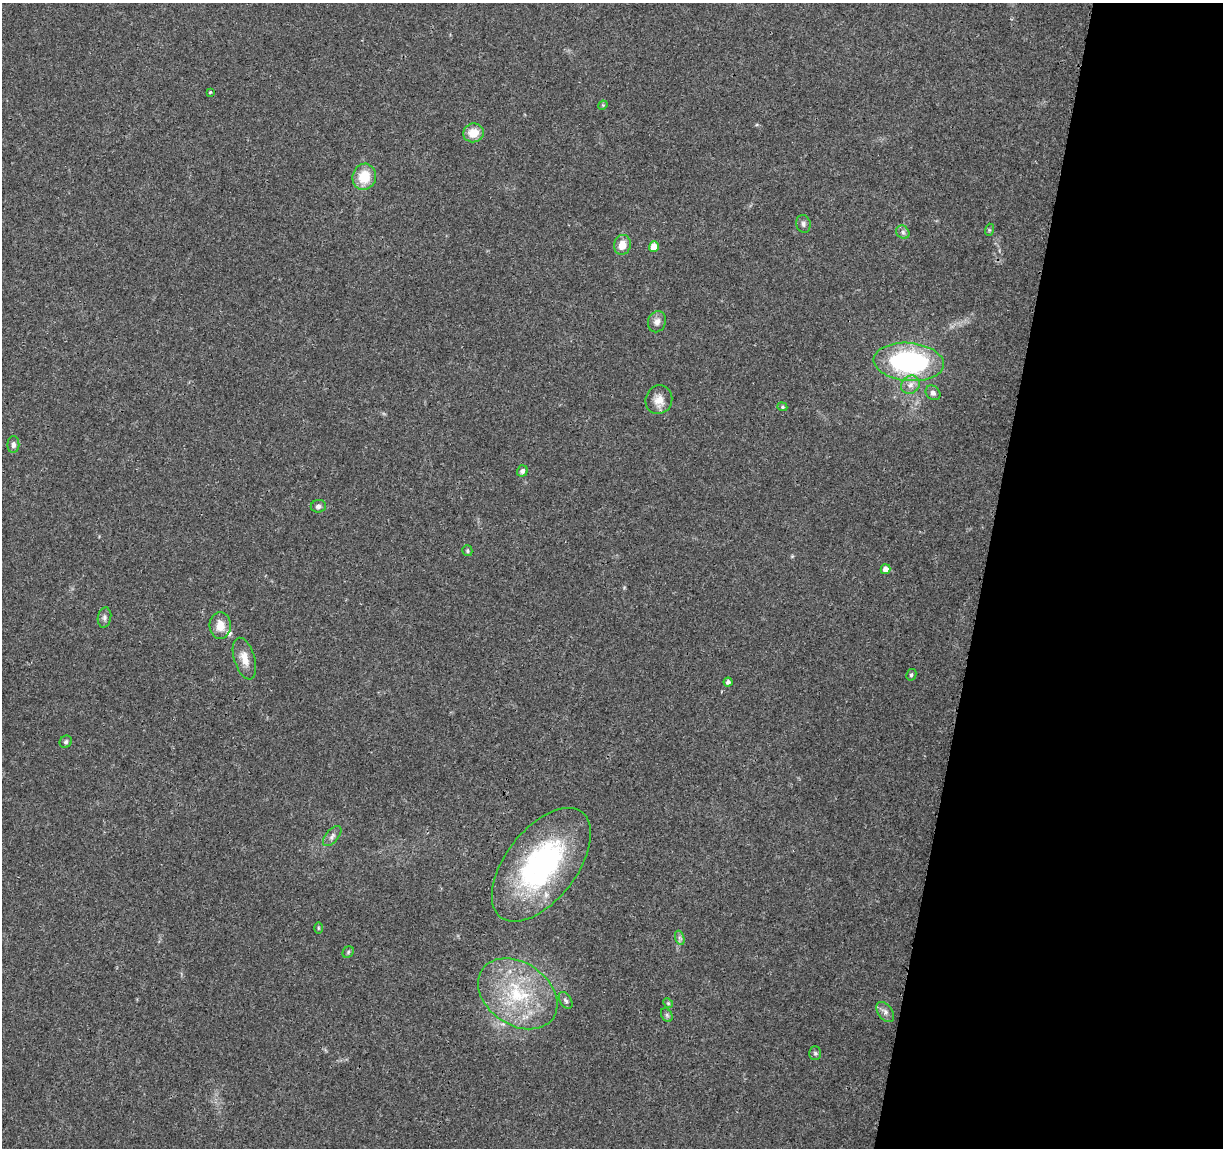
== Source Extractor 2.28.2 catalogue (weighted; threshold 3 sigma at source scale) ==
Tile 8 of 4 x 4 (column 4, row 2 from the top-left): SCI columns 3667-4887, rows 2525-3670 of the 4906 x 5106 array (HDU 1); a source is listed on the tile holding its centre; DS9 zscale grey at full resolution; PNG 1225 x 1150 px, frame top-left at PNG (2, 3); each listed source drawn as its Kron ellipse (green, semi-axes under 4 px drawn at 4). Shown black and unused: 20% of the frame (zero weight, under 3 of 4 exposures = <1% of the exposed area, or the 3 px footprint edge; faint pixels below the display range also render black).
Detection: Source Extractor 2.28.2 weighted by HDU 2 'WHT'; one run over the whole footprint, this tile lists its part. Background 0.0368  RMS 0.0035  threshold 0.0156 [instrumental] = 3 sigma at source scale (4.5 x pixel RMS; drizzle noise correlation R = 1.50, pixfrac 1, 0.0396/0.0396 arcsec/px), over >= 5 px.
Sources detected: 38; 1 inside a brighter listed object's ellipse — not listed separately; the other 37 listed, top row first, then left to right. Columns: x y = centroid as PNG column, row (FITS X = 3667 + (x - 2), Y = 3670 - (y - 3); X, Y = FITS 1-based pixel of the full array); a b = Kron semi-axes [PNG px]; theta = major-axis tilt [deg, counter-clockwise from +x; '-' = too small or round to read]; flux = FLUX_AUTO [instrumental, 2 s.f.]
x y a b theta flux
210 92 3 2 - 0.33
603 105 5 4 - 0.34
473 133 10 9 - 5.7
364 177 13 11 72 8.4
803 224 9 7 -76 1.1
989 230 6 4 72 0.46
903 232 7 6 - 1.1
622 245 10 8 75 4.3
654 247 5 5 - 4.5
657 322 11 9 68 2
909 362 35 19 -5 60
910 385 10 8 43 2.3
933 393 8 6 -42 1.2
659 400 14 13 - 3.6
782 407 5 4 - 0.51
13 445 8 6 88 1.4
522 471 6 5 - 1.1
318 506 7 6 - 1.1
467 551 5 5 - 0.51
885 569 5 4 - 2.1
104 617 10 6 80 1.2
220 626 13 10 -87 4.4
244 659 21 10 -73 4.4
911 675 6 5 - 0.66
728 682 4 4 - 1.1
66 742 6 6 - 0.76
332 836 12 6 50 1.4
541 865 66 35 52 68
318 928 6 4 90 0.36
680 938 7 4 -71 0.87
348 952 6 5 - 0.59
518 994 43 31 -34 31
566 1000 9 5 -57 0.99
668 1003 5 4 - 0.48
885 1012 11 7 -55 1.6
667 1015 7 5 -60 0.75
815 1053 7 6 - 0.68